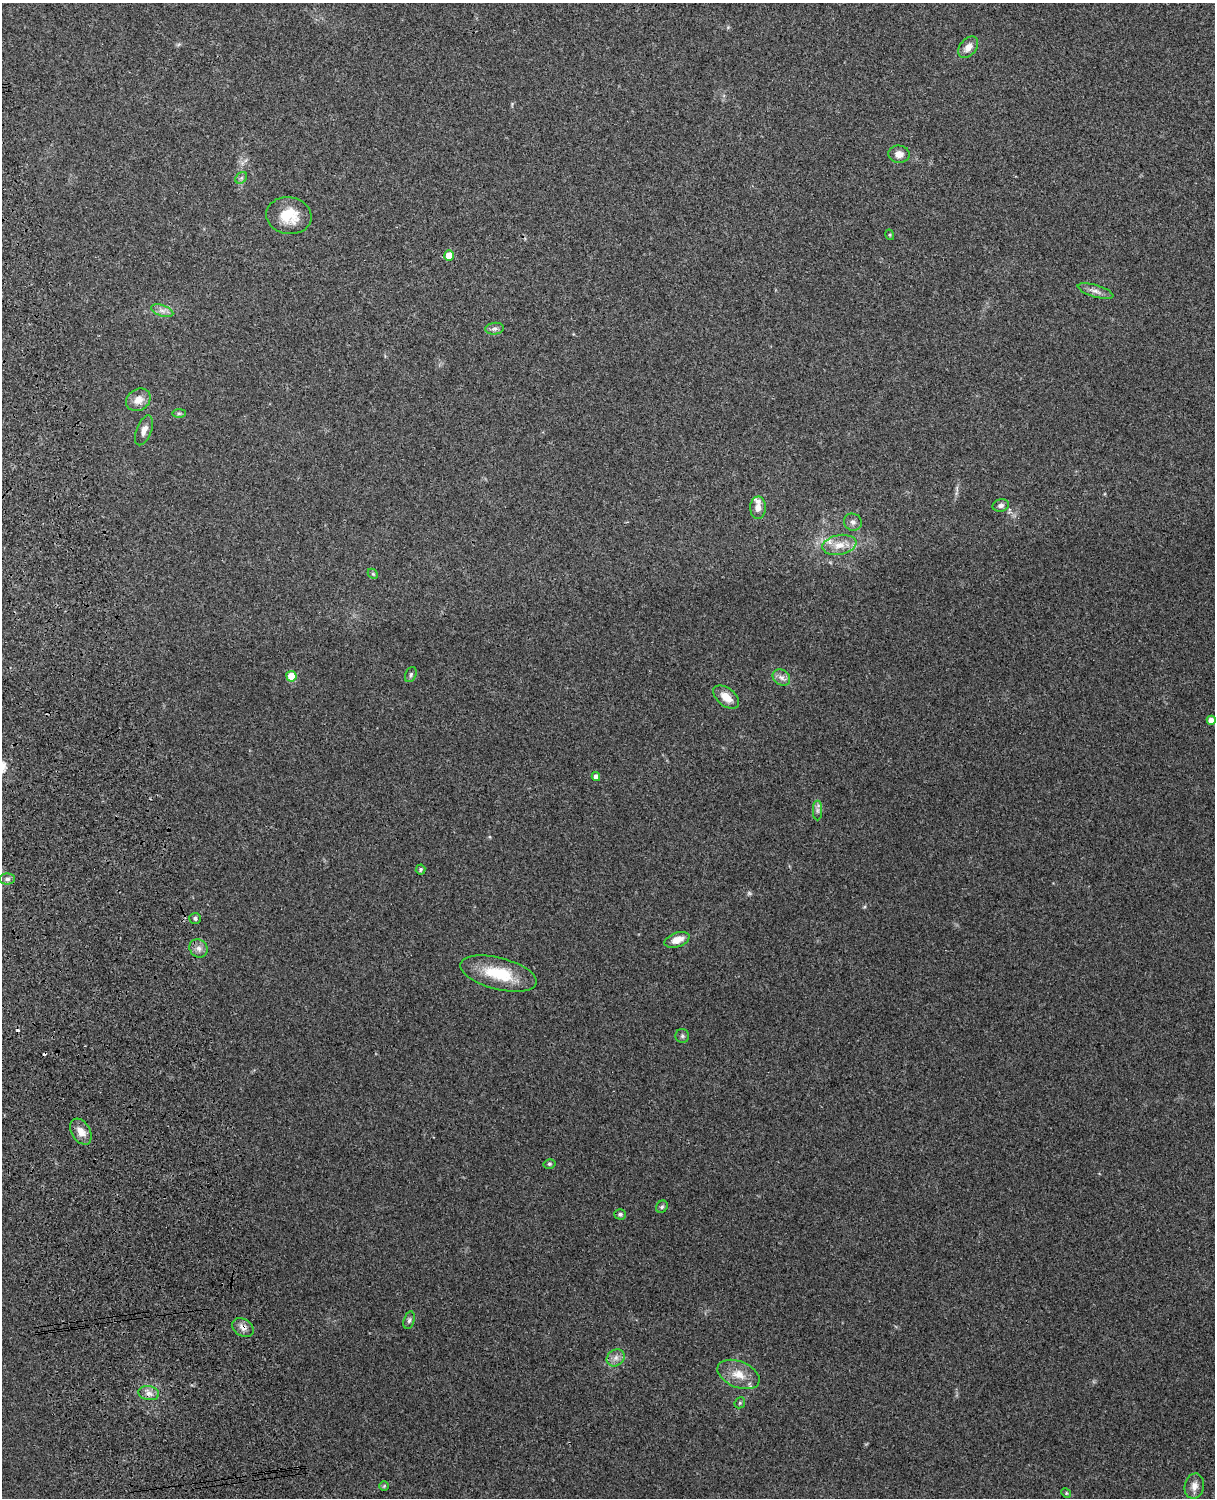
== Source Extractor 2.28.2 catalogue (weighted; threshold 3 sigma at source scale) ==
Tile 7 of 4 x 3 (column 3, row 2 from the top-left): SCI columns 2545-3757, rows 1660-3155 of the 5090 x 4928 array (HDU 1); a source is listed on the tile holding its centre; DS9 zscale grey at full resolution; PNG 1217 x 1500 px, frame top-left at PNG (2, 3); each listed source drawn as its Kron ellipse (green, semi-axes under 4 px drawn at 4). Shown black and unused: <1% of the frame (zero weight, under 3 of 4 exposures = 6% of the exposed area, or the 3 px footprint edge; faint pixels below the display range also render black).
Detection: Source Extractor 2.28.2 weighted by HDU 2 'WHT'; one run over the whole footprint, this tile lists its part. Background 0.273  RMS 0.0091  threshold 0.0412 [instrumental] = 3 sigma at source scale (4.5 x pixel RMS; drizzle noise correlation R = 1.50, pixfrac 1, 0.05/0.05 arcsec/px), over >= 5 px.
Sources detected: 49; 1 too faint to see at this stretch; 2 cosmic-ray / hot-pixel residue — neither listed nor drawn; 2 inside a brighter listed object's ellipse — not listed separately; the other 44 listed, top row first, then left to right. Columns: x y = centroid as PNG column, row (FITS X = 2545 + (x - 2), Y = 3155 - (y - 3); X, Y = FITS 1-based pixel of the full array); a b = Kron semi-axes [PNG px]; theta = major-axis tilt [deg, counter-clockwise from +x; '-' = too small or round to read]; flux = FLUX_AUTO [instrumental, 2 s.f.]
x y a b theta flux
968 47 12 8 51 6.8
899 154 11 8 -5 6.1
241 178 6 5 - 2
289 216 23 18 -9 24
890 235 5 3 - 0.88
449 256 5 5 - 13
1095 291 18 6 -16 5.1
162 311 11 5 -18 4.2
494 329 9 6 6 2.8
138 400 13 10 33 8.7
179 413 7 4 1 1.5
144 430 15 7 69 5.6
1001 506 8 6 14 2.9
758 508 11 8 88 6
853 522 9 8 - 3.3
839 545 17 10 11 11
373 574 6 4 -44 1.2
411 675 8 5 67 2
291 676 5 5 - 20
781 678 9 7 -34 4.2
726 697 15 9 -38 12
1211 720 4 4 - 6.4
596 777 4 4 - 4.5
817 810 10 4 90 2.5
421 869 5 5 - 1.4
7 879 8 5 1 2.7
195 918 6 5 - 2.2
677 940 13 7 19 10
199 948 9 8 - 4.8
499 974 39 15 -14 37
682 1036 7 7 - 2
81 1132 14 9 -58 8.8
549 1164 6 4 13 1.5
662 1207 6 5 - 1.8
620 1214 6 5 - 1.9
409 1320 9 5 74 2.2
243 1327 12 8 -33 5.4
616 1358 9 8 - 4.9
739 1374 22 13 -23 15
149 1393 10 7 -10 5
740 1403 6 5 - 1.4
384 1486 5 5 - 1.1
1194 1486 13 9 77 6.3
1066 1493 5 4 - 0.99
Overlapping masked pixels (flux is a lower limit): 1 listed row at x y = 243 1327
Isophote crosses this tile's border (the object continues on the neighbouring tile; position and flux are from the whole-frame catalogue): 1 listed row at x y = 7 879